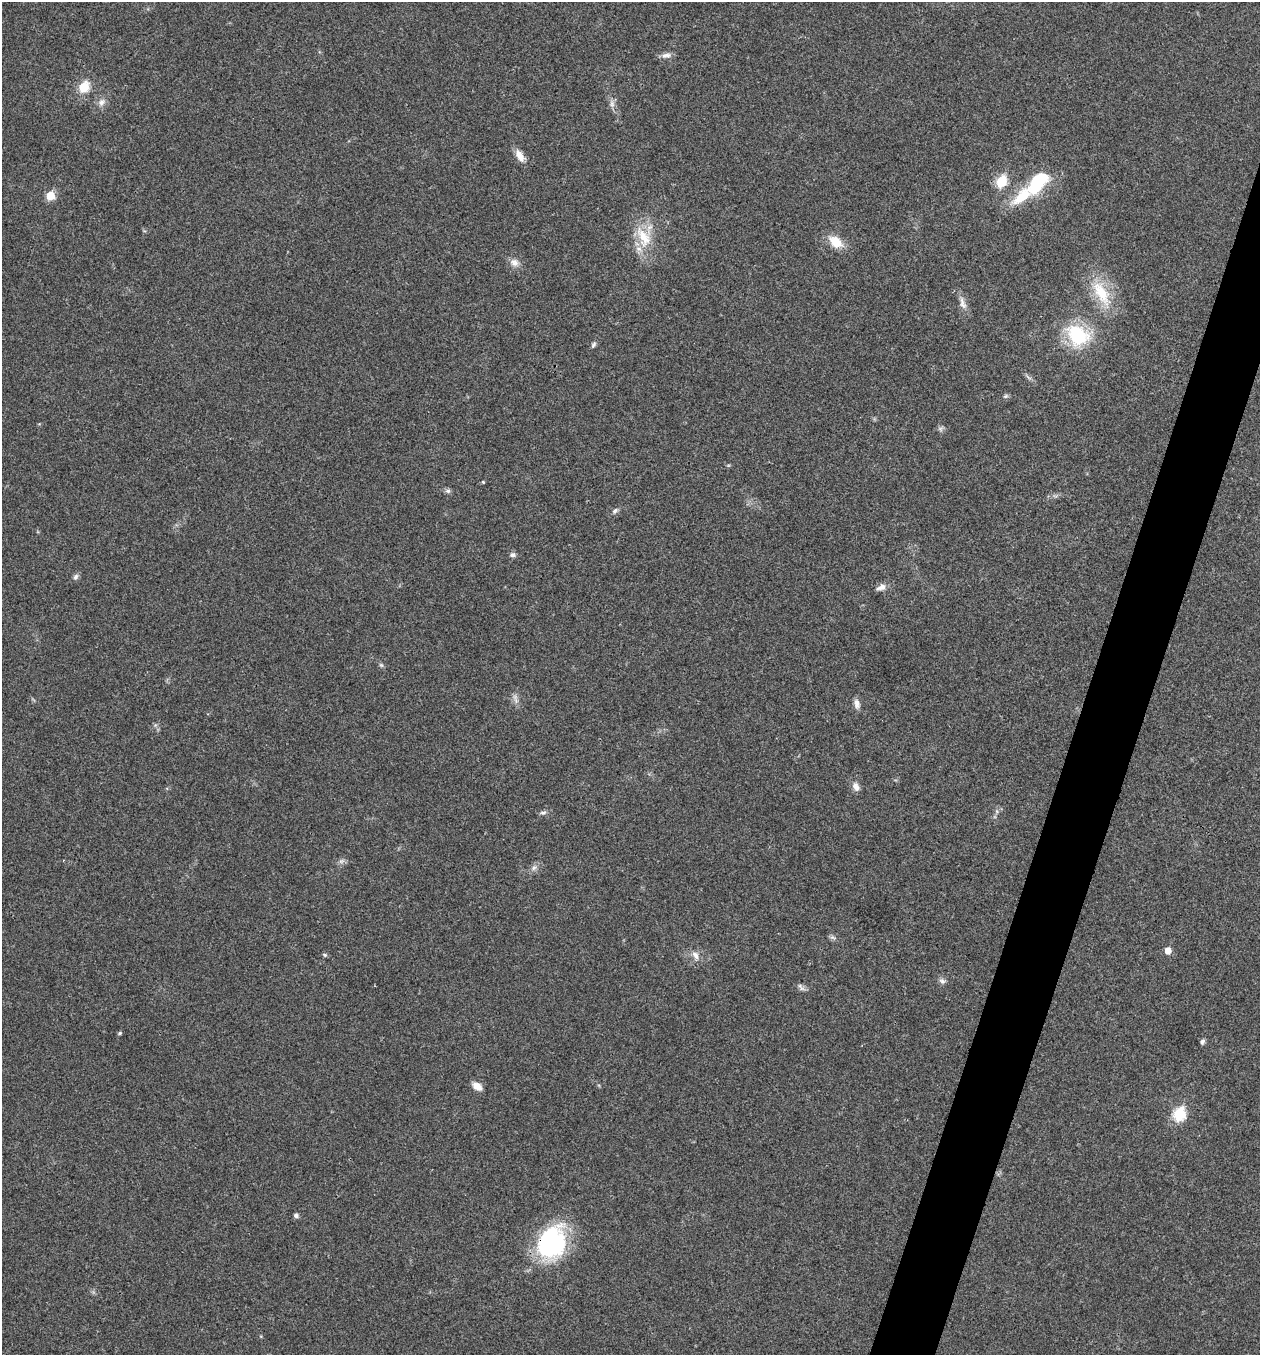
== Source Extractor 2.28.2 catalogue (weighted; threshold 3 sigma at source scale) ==
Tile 10 of 4 x 4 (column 2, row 3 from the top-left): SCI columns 1394-2651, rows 1359-2711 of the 5434 x 5419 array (HDU 1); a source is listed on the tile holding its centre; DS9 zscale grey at full resolution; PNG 1262 x 1357 px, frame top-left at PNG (2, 2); no overlay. Shown black and unused: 4% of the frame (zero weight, under 3 of 4 exposures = <1% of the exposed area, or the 3 px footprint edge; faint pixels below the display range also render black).
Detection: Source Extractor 2.28.2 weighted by HDU 2 'WHT'; one run over the whole footprint, this tile lists its part. Background 0.0237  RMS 0.0041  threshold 0.0183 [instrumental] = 3 sigma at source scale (4.5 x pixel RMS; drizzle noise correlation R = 1.50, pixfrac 1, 0.05/0.05 arcsec/px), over >= 5 px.
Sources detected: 39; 1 inside a brighter listed object's ellipse — not listed separately; the other 38 listed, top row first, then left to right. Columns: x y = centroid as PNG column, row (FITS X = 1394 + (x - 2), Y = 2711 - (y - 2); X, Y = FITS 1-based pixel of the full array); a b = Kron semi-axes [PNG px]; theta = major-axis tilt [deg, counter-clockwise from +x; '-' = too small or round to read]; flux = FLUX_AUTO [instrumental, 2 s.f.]
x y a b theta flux
666 55 14 6 8 1.9
83 87 8 7 - 11
101 102 10 7 66 2
612 104 9 7 90 1.5
520 156 17 8 -60 3.8
1001 182 6 6 - 21
1037 182 26 13 52 24
50 196 6 5 - 11
643 237 33 15 -63 12
836 242 18 11 -38 7.1
514 262 12 10 -30 2.6
1101 293 40 16 -60 15
962 303 19 7 -70 2.8
1078 335 25 20 -39 26
593 345 8 5 61 0.86
483 482 4 3 - 0.45
448 491 7 6 - 0.93
615 511 9 5 53 1
513 555 7 6 - 1.2
76 577 9 6 57 1.2
881 587 14 7 26 2.3
381 665 5 5 - 0.6
857 704 13 7 -83 2
856 786 13 8 -69 2.1
543 813 9 5 6 1.1
534 868 7 6 - 1.3
832 937 7 4 -18 0.83
1168 951 6 5 - 3.8
325 955 6 5 - 0.61
695 955 12 7 -61 2.3
942 981 8 7 - 1.3
801 987 13 5 -49 1.2
120 1033 5 4 - 0.63
1202 1042 7 6 - 0.88
477 1086 11 7 -33 3.7
1179 1114 7 6 - 33
296 1216 6 5 - 1
551 1243 33 27 66 53
Overlapping masked pixels (flux is a lower limit): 1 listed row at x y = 551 1243